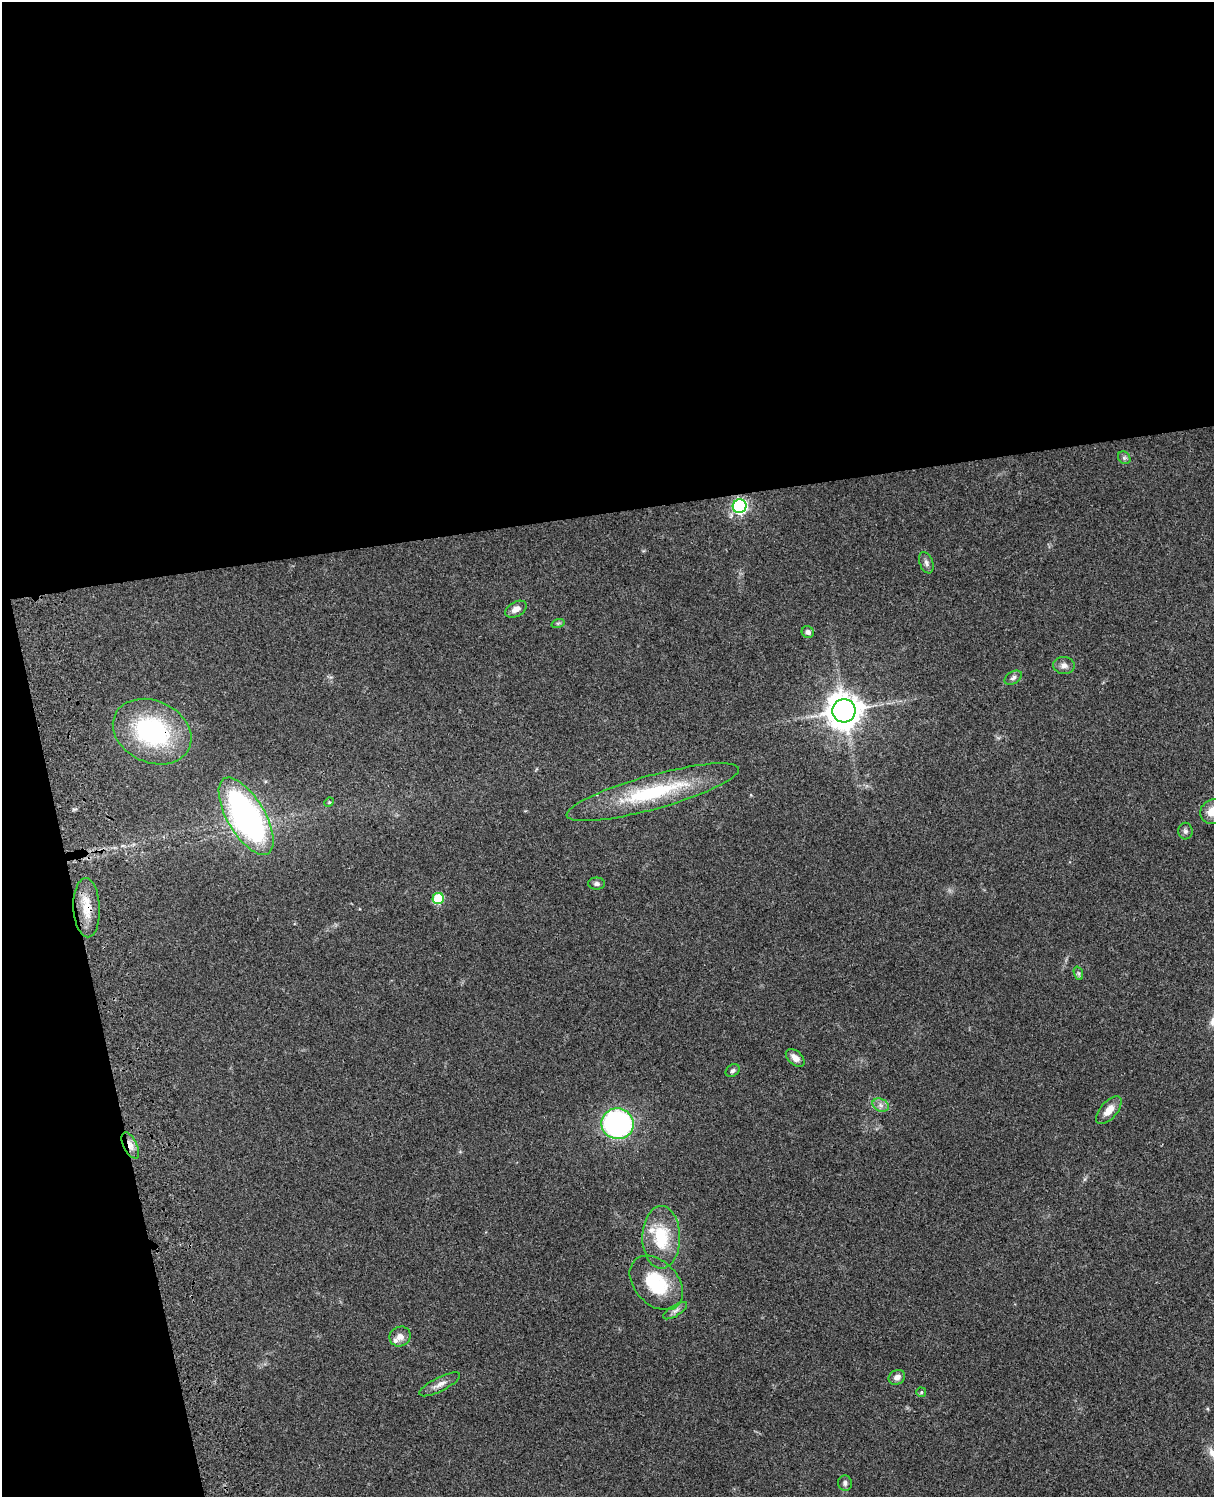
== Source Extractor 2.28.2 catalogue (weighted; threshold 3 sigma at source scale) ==
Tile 1 of 4 x 3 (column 1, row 1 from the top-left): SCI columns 121-1332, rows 3269-4763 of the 5088 x 4927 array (HDU 1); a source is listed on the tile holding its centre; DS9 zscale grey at full resolution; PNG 1216 x 1499 px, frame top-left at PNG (2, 2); each listed source drawn as its Kron ellipse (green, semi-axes under 4 px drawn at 4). Shown black and unused: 39% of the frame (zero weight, under 3 of 4 exposures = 6% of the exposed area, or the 3 px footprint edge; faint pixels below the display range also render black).
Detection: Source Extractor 2.28.2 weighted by HDU 2 'WHT'; one run over the whole footprint, this tile lists its part. Background 0.0889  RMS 0.0061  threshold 0.0275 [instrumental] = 3 sigma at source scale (4.5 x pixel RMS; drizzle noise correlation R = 1.50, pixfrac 1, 0.05/0.05 arcsec/px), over >= 5 px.
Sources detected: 35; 2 inside a brighter listed object's ellipse — not listed separately; the other 33 listed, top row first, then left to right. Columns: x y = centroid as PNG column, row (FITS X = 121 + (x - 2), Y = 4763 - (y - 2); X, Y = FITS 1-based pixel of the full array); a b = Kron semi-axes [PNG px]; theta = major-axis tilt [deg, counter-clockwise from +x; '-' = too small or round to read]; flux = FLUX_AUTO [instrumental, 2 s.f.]
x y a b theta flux
1124 458 7 5 -44 1.4
740 506 7 6 - 150
926 563 11 6 -69 2.2
516 609 11 7 29 4.1
558 623 7 4 17 0.86
808 632 6 5 - 2.3
1064 665 11 8 -3 3.3
1013 678 9 6 32 1.9
844 711 12 11 - 1000
152 732 41 31 -25 77
653 792 89 17 15 53
329 802 5 4 - 0.7
1213 812 13 12 - 9.2
246 816 43 18 -59 190
1185 831 8 7 - 1.8
597 884 8 6 0 1.6
438 898 6 5 - 32
87 908 29 13 -88 12
1078 973 7 4 -71 1.1
795 1058 11 7 -41 4.3
733 1071 8 5 34 1.6
881 1105 8 6 -22 2.5
1109 1110 17 8 49 6.4
617 1124 16 15 - 130
130 1145 14 6 -64 4.2
661 1237 31 19 90 26
656 1283 31 21 -47 31
675 1311 14 5 32 2.5
400 1336 11 9 30 4
897 1377 8 7 - 3.3
440 1384 22 7 27 4.5
921 1392 5 5 - 0.7
845 1483 8 7 - 1.9
Overlapping masked pixels (flux is a lower limit): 3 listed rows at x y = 152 732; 87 908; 130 1145
Isophote crosses this tile's border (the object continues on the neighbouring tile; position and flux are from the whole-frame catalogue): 1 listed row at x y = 1213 812